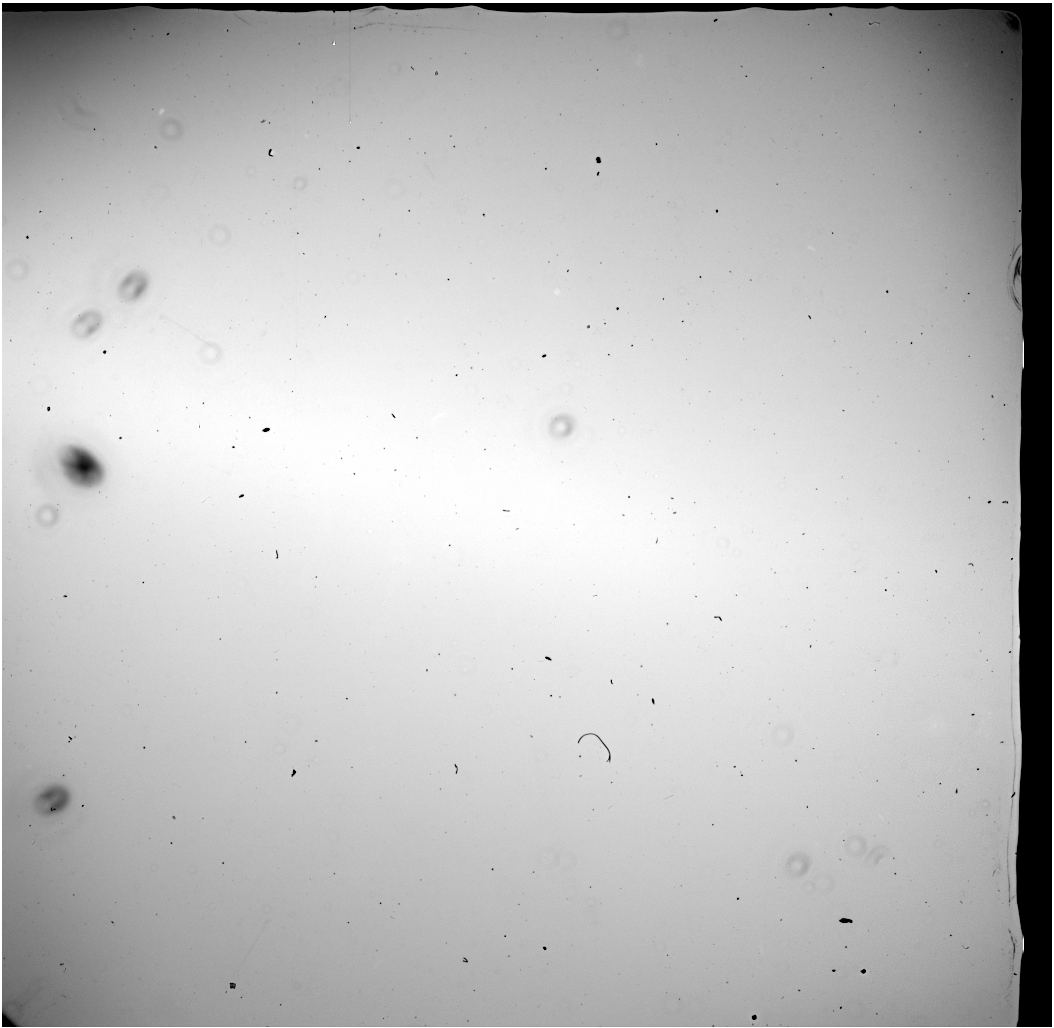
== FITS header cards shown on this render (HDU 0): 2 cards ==
NAXIS1  =                 1050 / length of data axis 1
NAXIS2  =                 1024 / length of data axis 2

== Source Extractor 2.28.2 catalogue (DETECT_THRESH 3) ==
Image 1050 x 1024 px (HDU 0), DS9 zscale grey, 1 PNG px = 1 image px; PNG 1054 x 1028 px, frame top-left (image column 1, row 1024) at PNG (2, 3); no overlay
Background 19600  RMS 140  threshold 427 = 3 sigma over >= 5 px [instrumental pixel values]
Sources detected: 10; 3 with non-positive FLUX_AUTO (blend fragments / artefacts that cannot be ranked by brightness) are not listed; the other 7 listed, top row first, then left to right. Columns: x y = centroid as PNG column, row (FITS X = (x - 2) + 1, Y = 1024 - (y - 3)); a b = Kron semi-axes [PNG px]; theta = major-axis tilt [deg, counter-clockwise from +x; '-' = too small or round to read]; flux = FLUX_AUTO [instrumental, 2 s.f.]
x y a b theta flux
334 44 3 3 - 24000
161 111 5 3 - 21000
350 122 2 2 - 4500
273 152 3 2 - 8700
556 292 7 5 1 16000
197 427 6 3 -81 11000
4 799 28 7 85 160000
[3 non-positive-flux detections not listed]